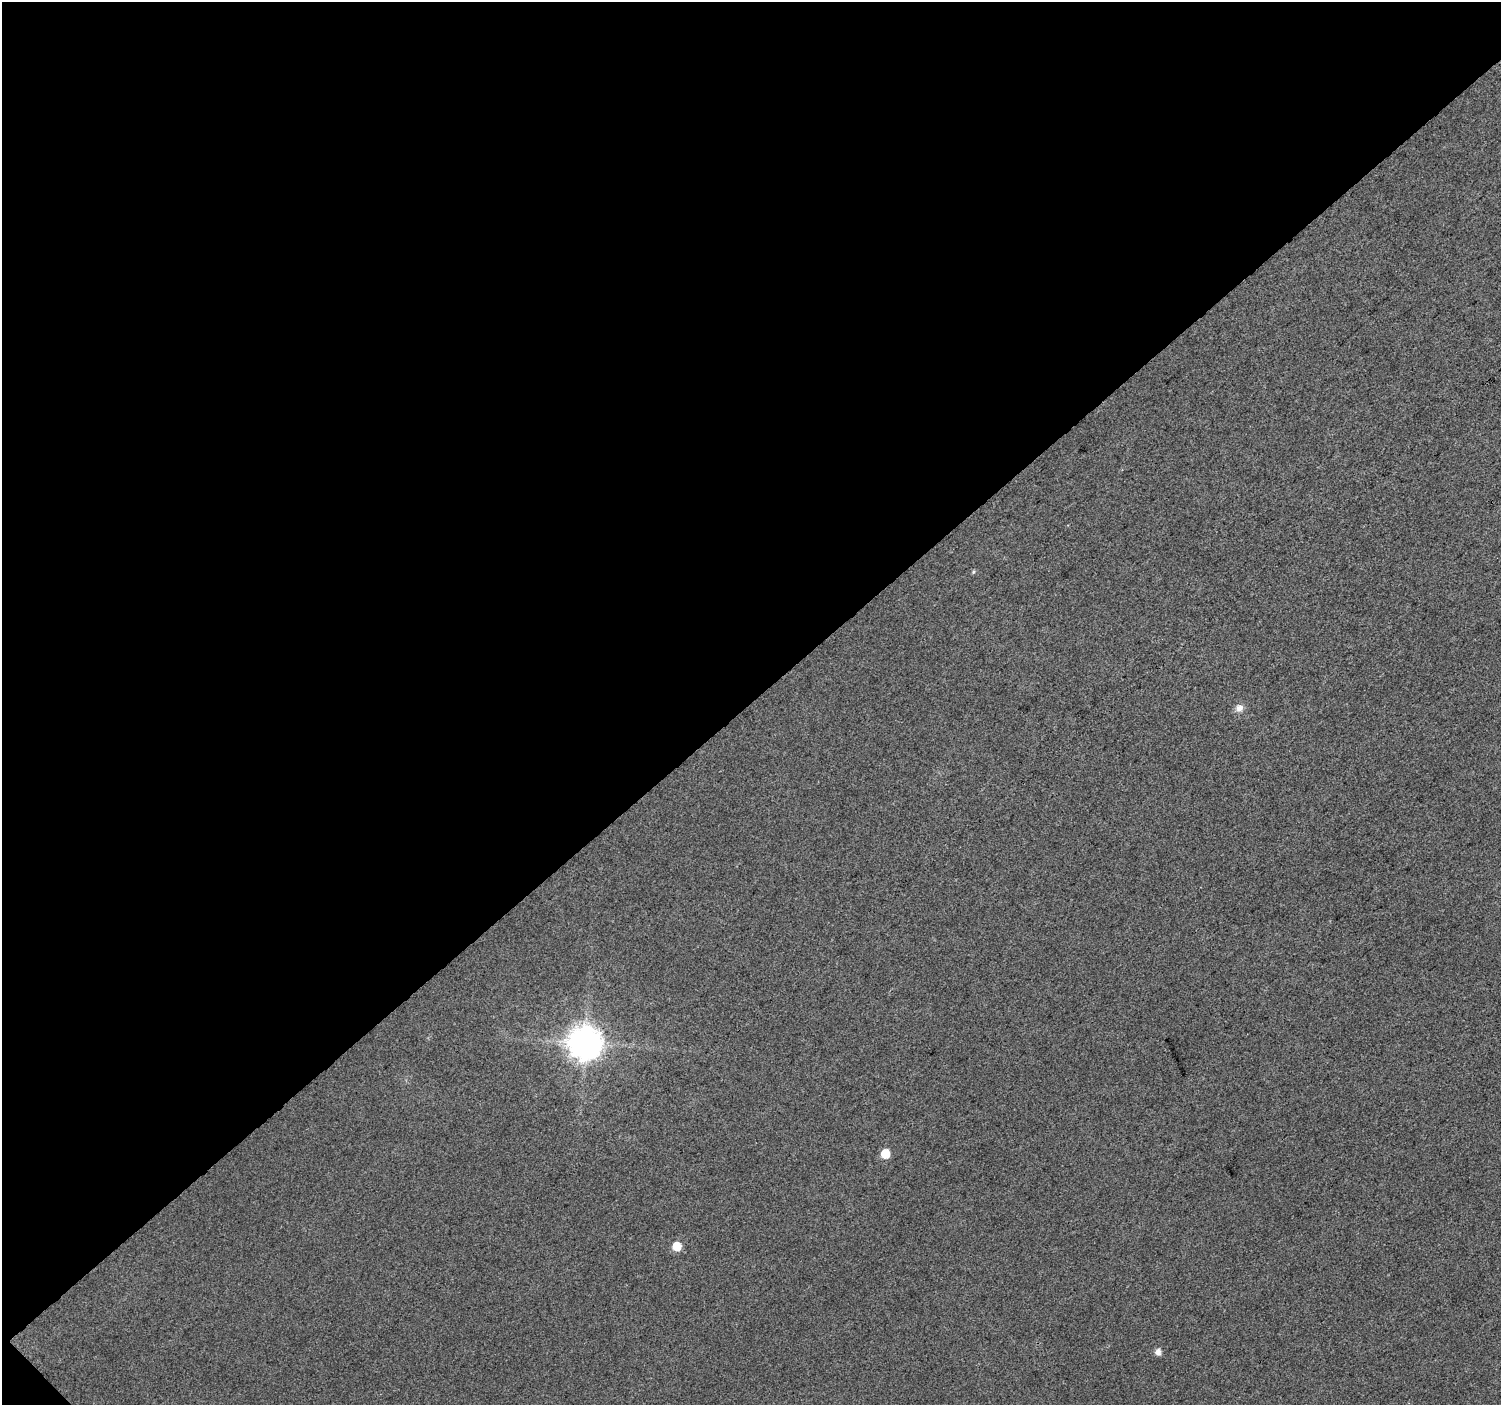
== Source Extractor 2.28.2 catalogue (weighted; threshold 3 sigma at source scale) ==
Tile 1 of 2 x 2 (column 1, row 1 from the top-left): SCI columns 1-1499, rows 1487-2889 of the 3000 x 2990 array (HDU 1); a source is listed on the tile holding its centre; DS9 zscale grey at full resolution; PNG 1503 x 1407 px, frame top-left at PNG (2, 2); no overlay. Shown black and unused: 50% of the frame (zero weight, under 3 of 4 exposures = <1% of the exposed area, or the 3 px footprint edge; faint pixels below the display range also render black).
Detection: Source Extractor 2.28.2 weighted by HDU 2 'WHT'; one run over the whole footprint, this tile lists its part. Background 0.0348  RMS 0.011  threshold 0.0496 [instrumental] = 3 sigma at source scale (4.5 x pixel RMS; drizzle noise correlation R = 1.50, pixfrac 1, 0.0396/0.0396 arcsec/px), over >= 5 px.
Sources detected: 6; all 6 listed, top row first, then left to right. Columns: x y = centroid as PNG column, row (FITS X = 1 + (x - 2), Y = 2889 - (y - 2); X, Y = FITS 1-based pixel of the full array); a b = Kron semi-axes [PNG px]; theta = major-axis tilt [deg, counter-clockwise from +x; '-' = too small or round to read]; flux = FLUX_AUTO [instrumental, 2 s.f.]
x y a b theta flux
973 572 6 3 71 1.3
1239 708 10 8 15 6.4
585 1043 10 10 - 2100
885 1154 6 6 - 30
676 1246 6 6 - 28
1158 1352 6 6 - 6.7